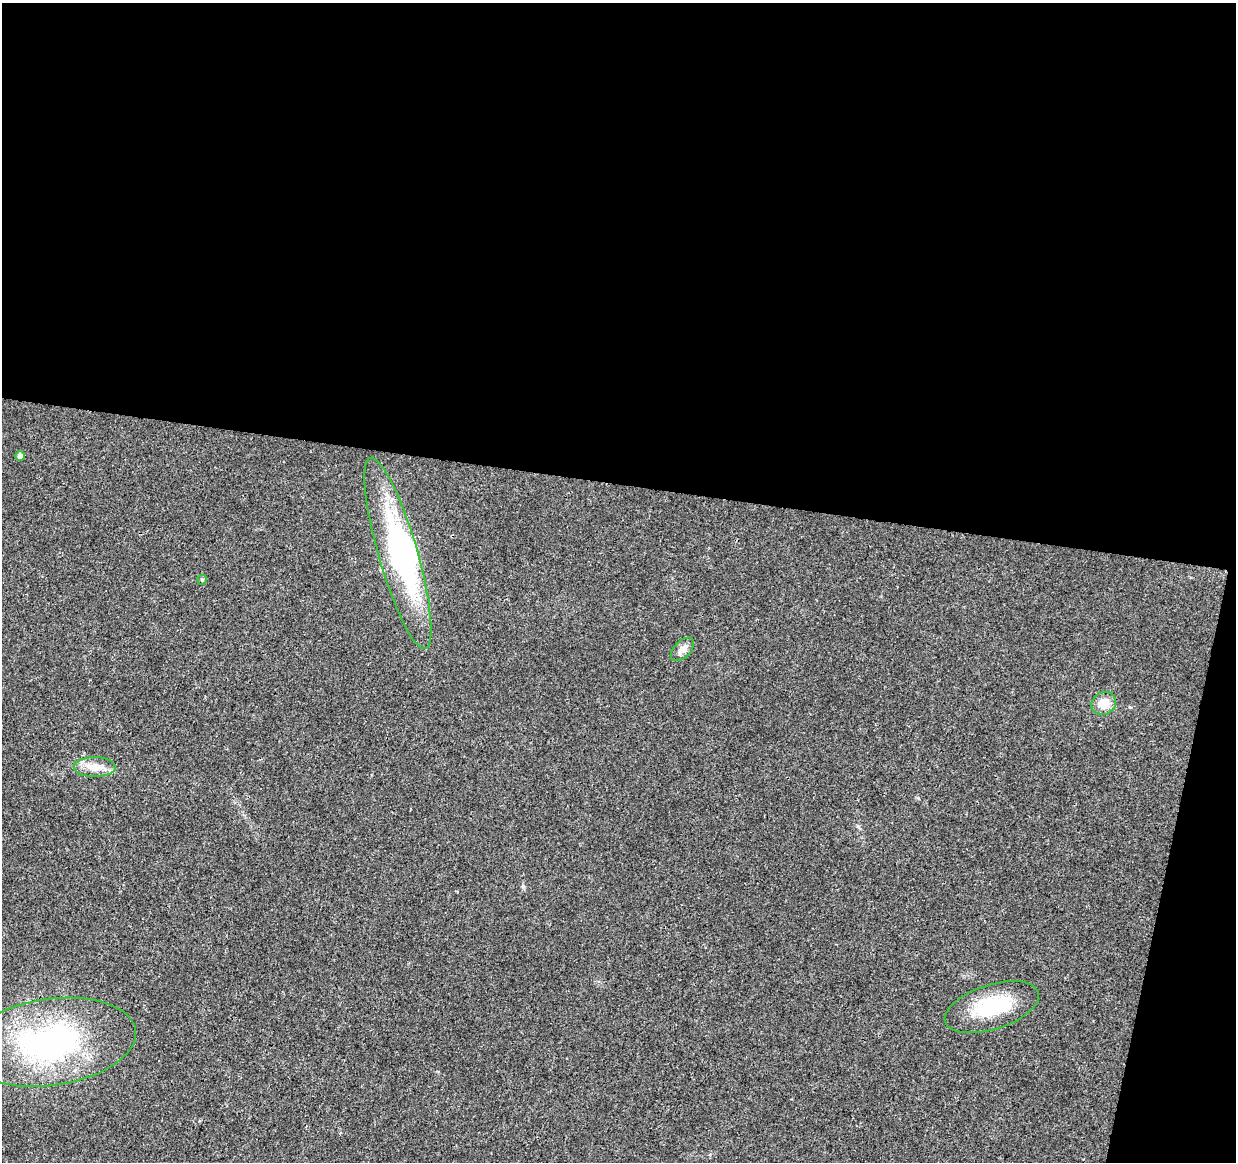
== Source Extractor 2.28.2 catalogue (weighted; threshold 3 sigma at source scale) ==
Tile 4 of 4 x 4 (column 4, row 1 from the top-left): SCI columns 3703-4936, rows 3702-4861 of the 4945 x 5146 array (HDU 1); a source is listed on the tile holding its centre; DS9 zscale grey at full resolution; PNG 1238 x 1164 px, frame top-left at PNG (2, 3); each listed source drawn as its Kron ellipse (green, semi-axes under 4 px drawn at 4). Shown black and unused: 44% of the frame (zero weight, under 3 of 4 exposures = <1% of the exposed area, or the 3 px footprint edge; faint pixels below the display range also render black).
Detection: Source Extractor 2.28.2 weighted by HDU 2 'WHT'; one run over the whole footprint, this tile lists its part. Background 0.0107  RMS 0.0025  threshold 0.0112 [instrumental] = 3 sigma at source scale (4.5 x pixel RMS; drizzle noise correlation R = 1.50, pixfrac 1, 0.0396/0.0396 arcsec/px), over >= 5 px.
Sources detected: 10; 2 inside a brighter object's white glare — neither listed nor drawn; the other 8 listed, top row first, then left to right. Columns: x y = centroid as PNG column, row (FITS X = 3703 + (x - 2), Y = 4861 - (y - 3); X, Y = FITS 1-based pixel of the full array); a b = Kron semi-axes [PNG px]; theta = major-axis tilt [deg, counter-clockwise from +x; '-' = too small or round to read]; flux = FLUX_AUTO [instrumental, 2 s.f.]
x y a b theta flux
20 456 5 4 - 1.3
398 553 99 19 -74 39
202 580 5 4 - 0.31
682 649 14 8 46 1.8
1104 703 12 11 - 3.9
95 767 21 10 -1 3.2
992 1007 49 22 18 16
51 1042 86 43 8 56